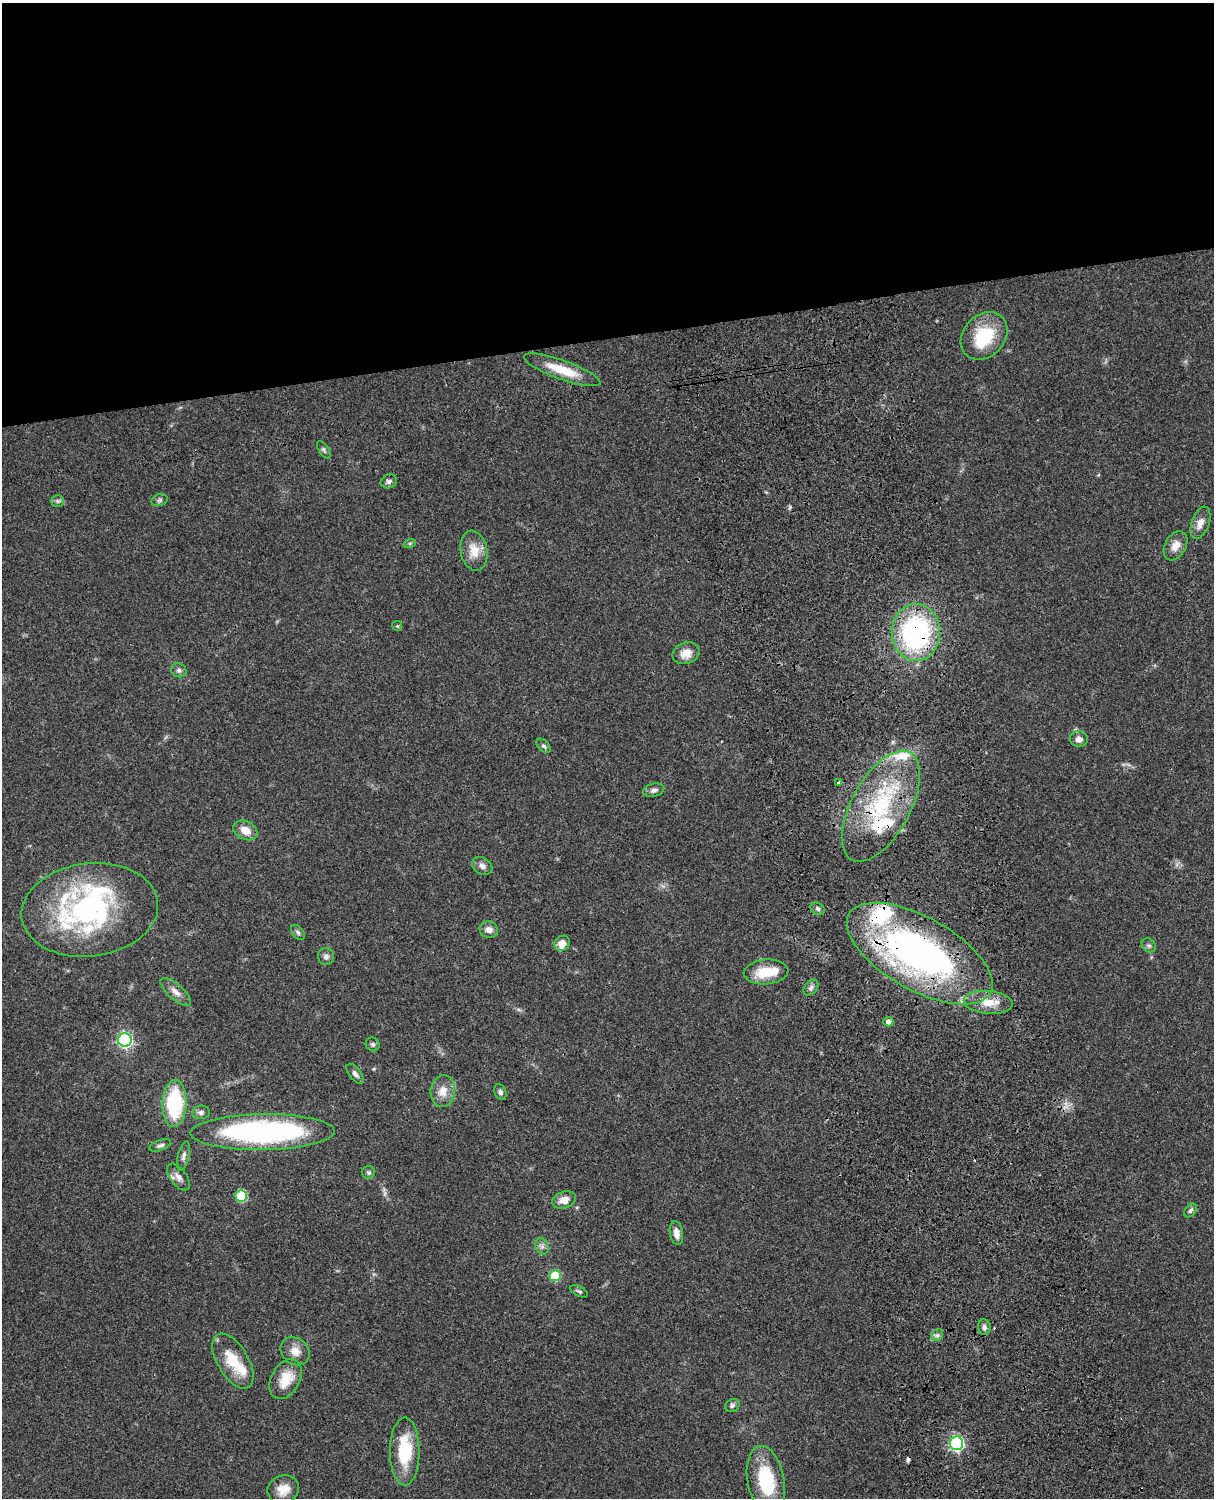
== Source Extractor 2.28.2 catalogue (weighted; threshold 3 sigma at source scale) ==
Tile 2 of 4 x 3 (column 2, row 1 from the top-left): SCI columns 1333-2544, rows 3268-4763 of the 5088 x 4927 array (HDU 1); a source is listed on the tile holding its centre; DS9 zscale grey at full resolution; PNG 1216 x 1500 px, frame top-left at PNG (2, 3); each listed source drawn as its Kron ellipse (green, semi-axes under 4 px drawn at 4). Shown black and unused: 23% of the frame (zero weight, under 3 of 4 exposures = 6% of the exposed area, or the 3 px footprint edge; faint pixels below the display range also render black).
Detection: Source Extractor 2.28.2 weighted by HDU 2 'WHT'; one run over the whole footprint, this tile lists its part. Background 0.0782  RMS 0.0058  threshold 0.026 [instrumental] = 3 sigma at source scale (4.5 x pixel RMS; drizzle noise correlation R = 1.50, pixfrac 1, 0.05/0.05 arcsec/px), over >= 5 px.
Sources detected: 77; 1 too faint to see at this stretch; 2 inside a brighter object's white glare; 1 cosmic-ray / hot-pixel residue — neither listed nor drawn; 10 inside a brighter listed object's ellipse — not listed separately; the other 63 listed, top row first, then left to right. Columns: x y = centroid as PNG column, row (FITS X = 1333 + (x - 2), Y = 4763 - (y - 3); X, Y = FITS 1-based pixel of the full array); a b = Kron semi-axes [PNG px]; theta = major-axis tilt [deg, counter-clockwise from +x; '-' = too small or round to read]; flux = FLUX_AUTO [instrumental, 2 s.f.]
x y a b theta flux
984 336 26 21 47 28
562 370 40 9 -20 16
324 450 10 5 -57 1.2
389 481 8 7 - 1.8
160 500 8 6 17 1.3
57 501 6 5 - 1.3
1200 523 17 8 70 5
410 543 6 4 18 0.76
1175 546 16 10 61 5.5
474 551 20 13 -80 9.8
397 626 5 5 - 0.75
916 632 28 24 -89 110
686 653 14 10 21 6.4
179 670 8 6 -25 1.6
1079 739 9 8 - 3.2
544 746 9 5 -46 1.4
839 783 4 3 - 1.1
654 790 11 6 14 2.3
881 806 61 29 61 62
245 830 13 9 -27 6.9
482 866 11 8 -32 2.7
818 909 7 6 - 1.5
90 910 68 46 7 120
489 930 9 8 - 3.4
298 932 9 5 -53 1.4
562 943 8 7 - 4.9
1149 945 8 6 -42 1.5
920 954 81 36 -29 220
326 957 8 8 - 2.1
766 972 22 12 5 15
811 988 9 6 50 1.8
176 992 19 7 -42 4.4
988 1002 24 11 -5 10
888 1022 5 5 - 2.4
125 1040 7 7 - 120
373 1044 7 6 - 1.4
355 1074 12 5 -53 2.2
443 1091 16 12 83 7.2
500 1092 8 5 -67 1.6
175 1104 23 12 88 45
201 1112 9 7 7 2
262 1132 72 18 1 150
160 1145 11 5 20 1.7
184 1156 15 5 78 2.2
369 1173 6 6 - 1.2
178 1177 15 8 -53 3.7
241 1196 6 5 - 33
564 1200 12 8 17 5.4
1190 1210 8 5 51 1.3
676 1233 12 6 -82 4.6
542 1246 8 6 -69 2
555 1276 6 5 - 27
579 1291 9 5 -28 1.3
984 1327 8 6 -87 2.2
937 1335 6 5 - 1.5
295 1351 15 13 -41 6.1
233 1361 31 15 -59 18
286 1379 21 14 61 13
732 1405 7 6 - 1.4
956 1443 7 6 - 120
405 1451 34 15 90 28
766 1481 35 18 -79 34
283 1489 16 14 19 8.2
Overlapping masked pixels (flux is a lower limit): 5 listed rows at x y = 916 632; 881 806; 920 954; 988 1002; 262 1132
Isophote crosses this tile's border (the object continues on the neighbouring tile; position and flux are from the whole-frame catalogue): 1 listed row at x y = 766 1481